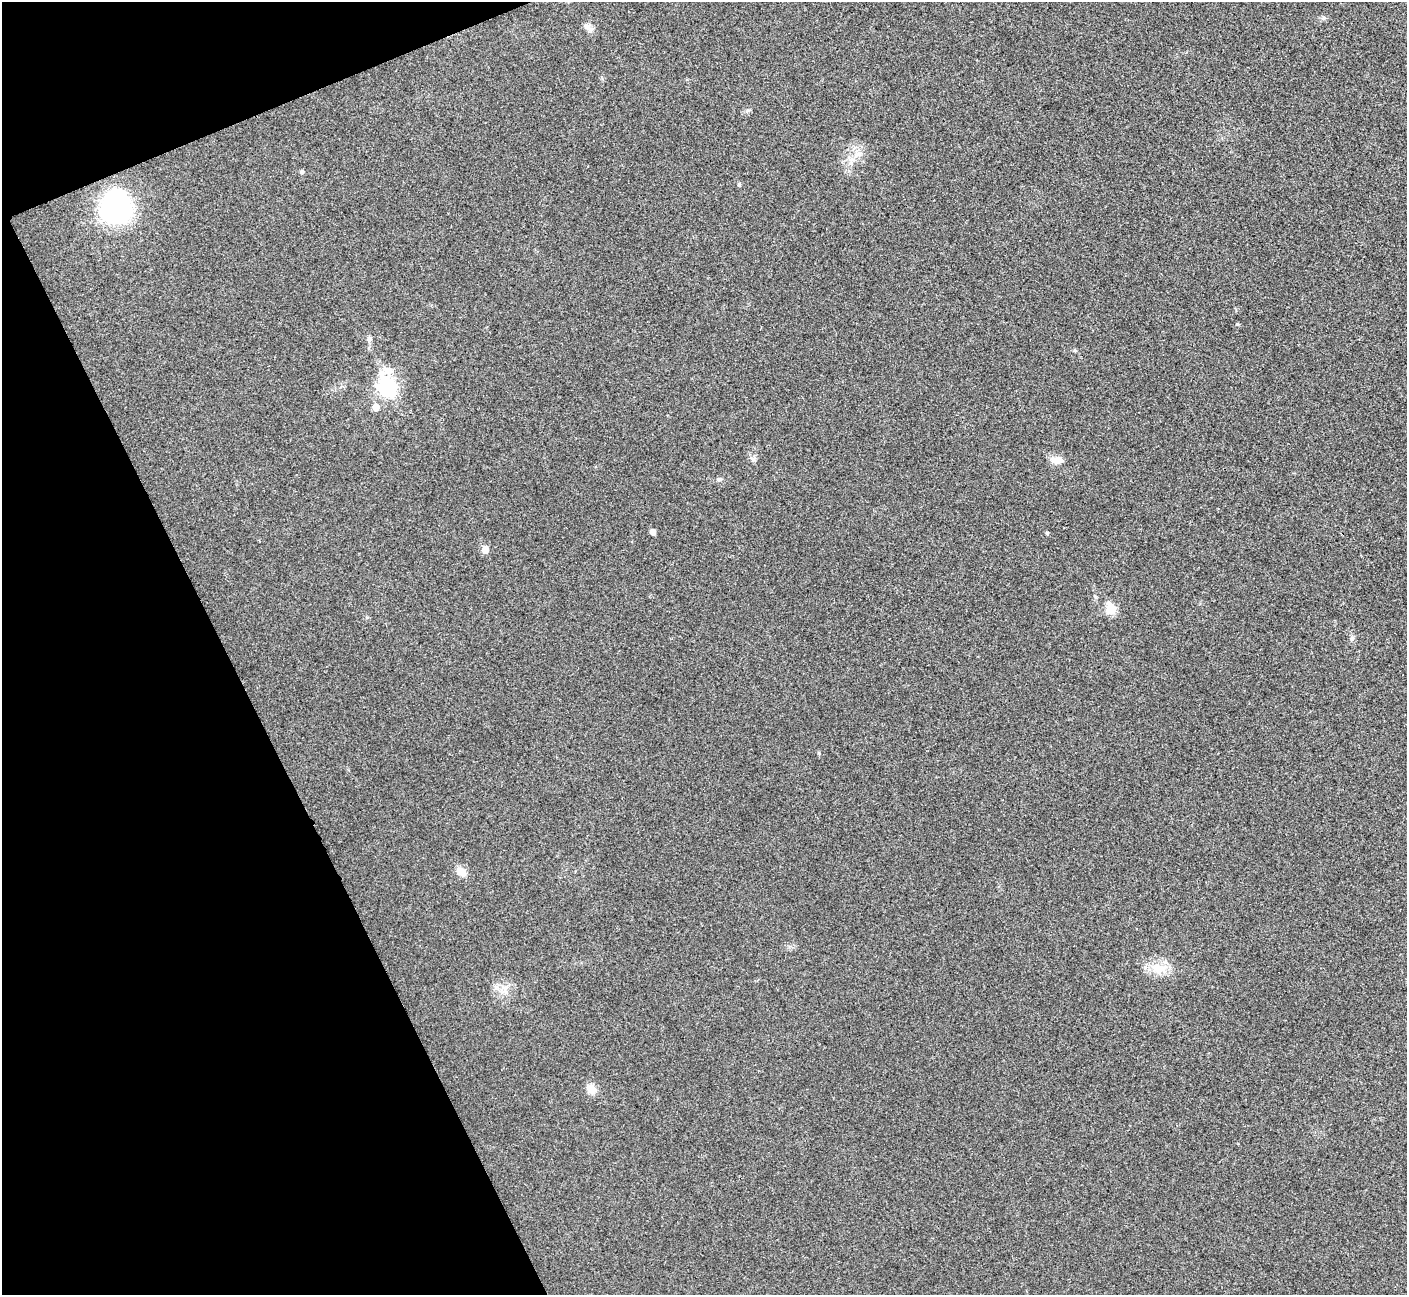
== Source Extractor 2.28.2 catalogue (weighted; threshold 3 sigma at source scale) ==
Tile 5 of 4 x 4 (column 1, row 2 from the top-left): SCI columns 6-1410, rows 2746-4038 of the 5634 x 5622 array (HDU 1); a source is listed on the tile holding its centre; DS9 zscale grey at full resolution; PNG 1409 x 1297 px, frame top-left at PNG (2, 2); no overlay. Shown black and unused: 20% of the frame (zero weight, under 3 of 4 exposures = <1% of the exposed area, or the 3 px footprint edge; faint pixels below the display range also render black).
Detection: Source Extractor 2.28.2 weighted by HDU 2 'WHT'; one run over the whole footprint, this tile lists its part. Background 0.0537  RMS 0.0067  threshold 0.0302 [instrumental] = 3 sigma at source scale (4.5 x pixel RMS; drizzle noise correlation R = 1.50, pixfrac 1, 0.05/0.05 arcsec/px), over >= 5 px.
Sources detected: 19; all 19 listed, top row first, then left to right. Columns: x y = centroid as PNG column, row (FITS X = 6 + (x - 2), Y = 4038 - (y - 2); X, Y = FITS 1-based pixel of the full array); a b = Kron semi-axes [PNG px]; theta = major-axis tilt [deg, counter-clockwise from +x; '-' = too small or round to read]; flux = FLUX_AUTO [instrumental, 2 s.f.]
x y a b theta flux
586 26 13 6 -39 2.9
851 159 12 5 -9 3.2
301 172 5 5 - 1.4
739 184 5 4 - 1.2
115 207 33 27 56 120
1237 324 5 3 - 0.66
369 339 8 6 -76 1.7
387 387 10 7 -78 200
376 407 6 6 - 6.9
1057 460 14 8 -1 6.6
719 479 7 5 40 1.3
652 532 5 5 - 3.5
1047 533 4 4 - 0.99
485 549 6 5 - 8.2
1111 609 6 5 - 29
1352 638 7 4 45 1.2
462 872 16 10 -43 5.1
1160 969 23 13 7 12
591 1089 14 11 -47 5.2
Unlisted compact peaks at least as high as the median listed source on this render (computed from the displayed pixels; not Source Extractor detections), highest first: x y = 819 753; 748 110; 753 459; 1324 18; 1074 350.